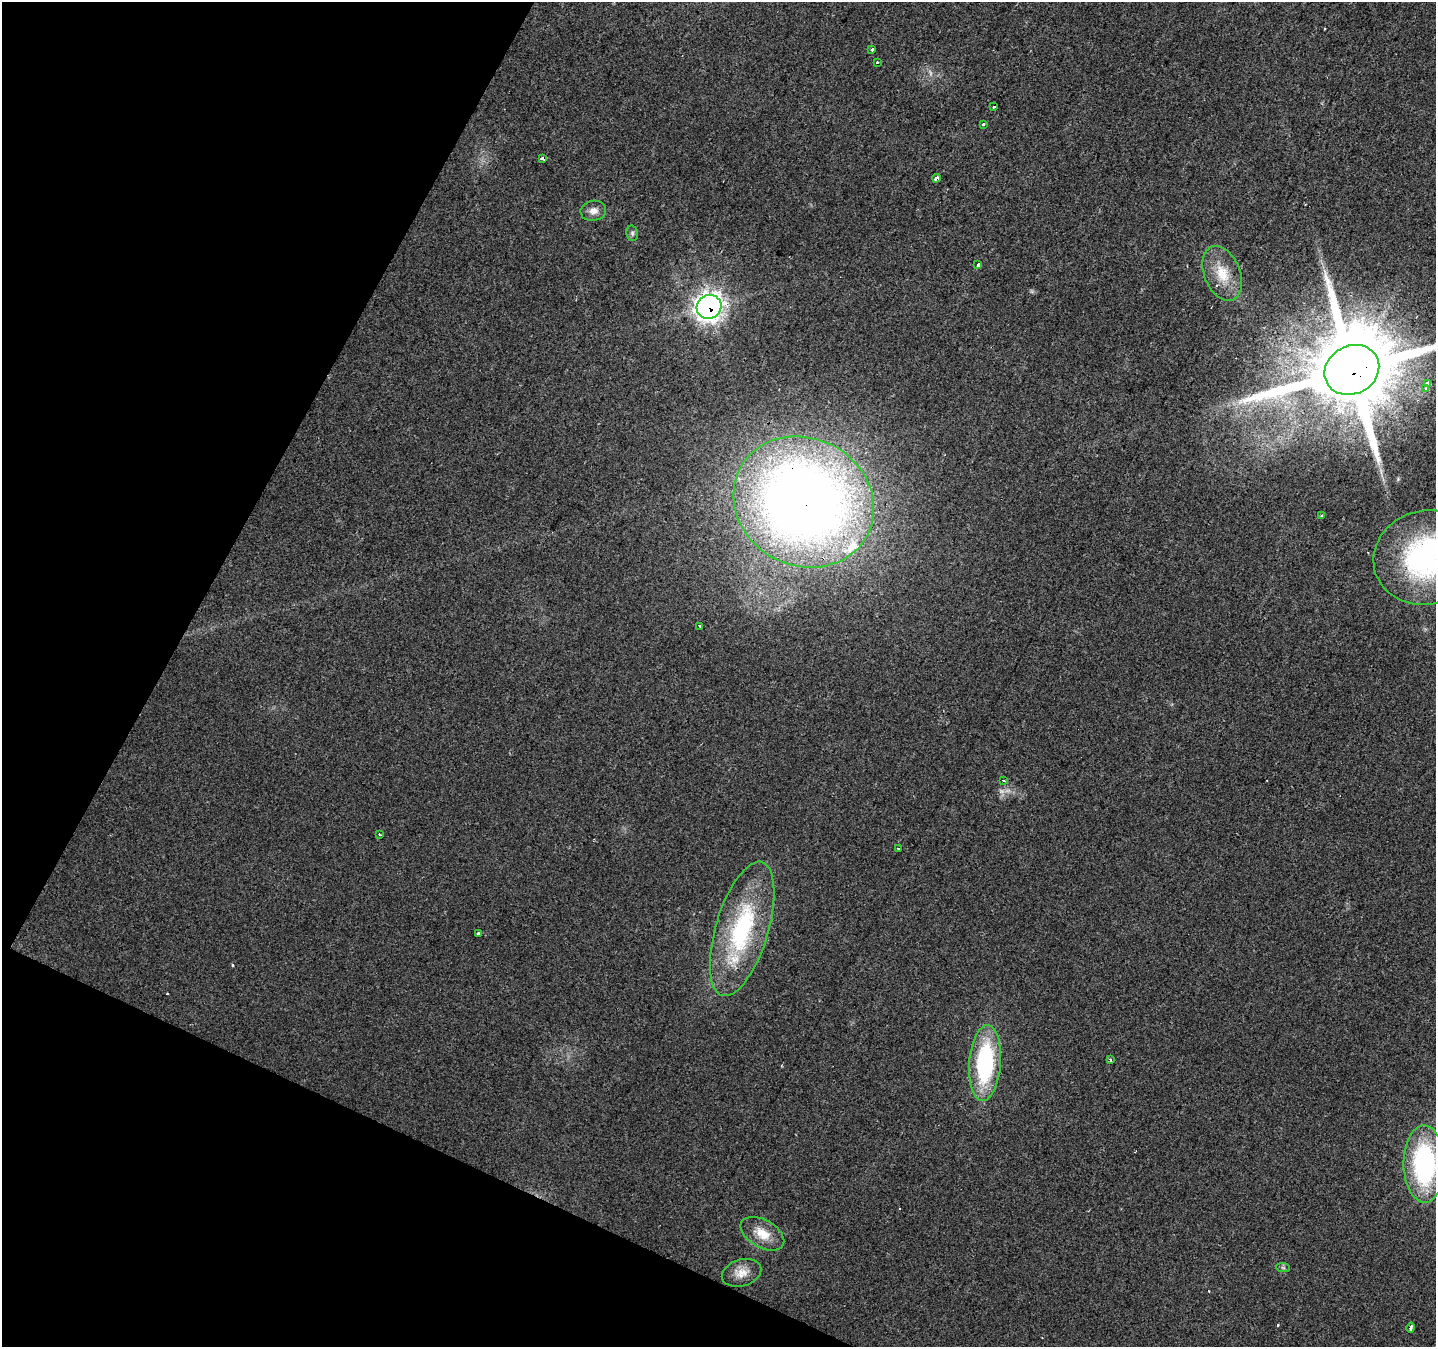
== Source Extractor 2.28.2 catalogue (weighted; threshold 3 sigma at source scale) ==
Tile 9 of 4 x 4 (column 1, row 3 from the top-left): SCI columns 6-1439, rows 1611-2955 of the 5741 x 5843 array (HDU 1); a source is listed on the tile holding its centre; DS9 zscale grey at full resolution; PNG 1438 x 1349 px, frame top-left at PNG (2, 2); each listed source drawn as its Kron ellipse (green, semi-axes under 4 px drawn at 4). Shown black and unused: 22% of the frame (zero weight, under 2 of 3 exposures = <1% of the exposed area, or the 3 px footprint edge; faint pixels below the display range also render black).
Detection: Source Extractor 2.28.2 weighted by HDU 2 'WHT'; one run over the whole footprint, this tile lists its part. Background 0.022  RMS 0.006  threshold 0.0268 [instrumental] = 3 sigma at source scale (4.5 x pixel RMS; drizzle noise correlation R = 1.50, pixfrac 1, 0.0396/0.0396 arcsec/px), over >= 5 px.
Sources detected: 39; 1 too faint to see at this stretch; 6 cosmic-ray / hot-pixel residue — neither listed nor drawn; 2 inside a brighter listed object's ellipse — not listed separately; the other 30 listed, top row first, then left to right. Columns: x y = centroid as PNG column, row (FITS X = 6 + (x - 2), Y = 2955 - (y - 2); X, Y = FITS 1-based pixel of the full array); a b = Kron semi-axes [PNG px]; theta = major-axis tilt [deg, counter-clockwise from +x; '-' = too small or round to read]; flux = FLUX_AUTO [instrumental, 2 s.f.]
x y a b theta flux
872 49 3 3 - 1.4
877 62 3 3 - 2.2
994 106 3 3 - 1.5
983 124 3 3 - 1.4
542 158 4 3 - 3.9
936 178 4 3 - 7.6
593 211 13 10 9 4.2
632 233 8 6 -77 1.4
978 265 4 3 - 4.8
1222 273 29 18 -68 17
709 307 12 12 - 400
1352 370 28 24 28 9300
1427 383 3 3 - 19
1426 388 3 3 - 10
804 502 72 64 -28 710
1321 516 3 3 - 7.3
1427 557 53 47 14 120
700 626 3 3 - 1.2
1003 781 3 3 - 1
379 834 3 3 - 0.54
898 848 3 2 - 0.82
742 929 70 26 73 74
478 933 3 3 - 1.5
1110 1060 4 3 - 1.9
985 1063 38 16 85 73
1424 1164 38 21 -89 94
762 1234 24 13 -30 11
1283 1268 7 4 -2 1
741 1273 20 13 17 7.8
1411 1328 5 3 - 4.6
Overlapping masked pixels (flux is a lower limit): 3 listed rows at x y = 709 307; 1352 370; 804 502
Isophote crosses this tile's border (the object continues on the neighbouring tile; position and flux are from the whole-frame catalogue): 2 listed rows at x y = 1352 370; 1427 557